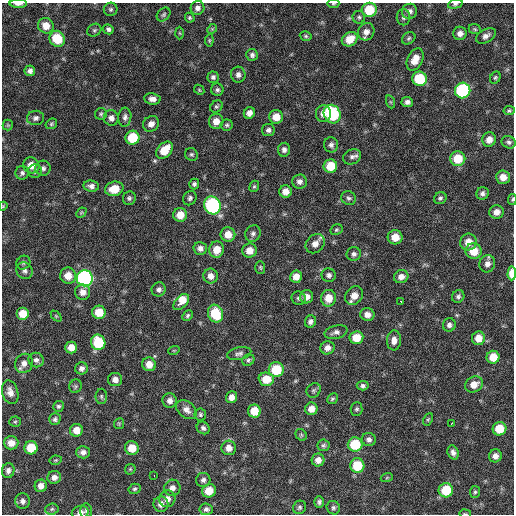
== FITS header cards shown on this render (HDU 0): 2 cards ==
NAXIS1  =                  512 / Axis length
NAXIS2  =                  512 / Axis length

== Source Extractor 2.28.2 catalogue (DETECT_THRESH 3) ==
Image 512 x 512 px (HDU 0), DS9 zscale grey, 1 PNG px = 1 image px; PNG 516 x 516 px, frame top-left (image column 1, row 512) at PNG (2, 3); each listed source drawn as its Kron ellipse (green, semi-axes under 4 px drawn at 4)
Background 103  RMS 11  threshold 33.2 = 3 sigma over >= 5 px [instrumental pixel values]
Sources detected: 203; all 203 listed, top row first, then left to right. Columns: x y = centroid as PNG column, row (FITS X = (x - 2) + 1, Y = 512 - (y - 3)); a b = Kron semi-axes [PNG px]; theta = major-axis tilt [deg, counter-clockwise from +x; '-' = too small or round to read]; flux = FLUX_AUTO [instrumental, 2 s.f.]
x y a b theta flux
18 4 9 3 0 3400
333 4 6 4 5 830
455 4 7 4 15 1500
197 8 7 6 - 3100
111 9 7 6 - 1500
369 10 7 7 - 23000
409 11 8 7 - 3200
164 15 8 6 46 1400
359 17 6 6 - 1700
404 17 8 7 - 2100
190 18 5 4 - 1100
46 26 8 7 - 8100
108 29 5 5 - 1900
212 29 5 4 - 930
475 29 6 4 -22 1300
94 30 7 6 - 1400
366 32 9 8 - 4800
180 33 6 4 -88 790
460 33 7 6 - 4000
306 36 6 4 -17 1200
486 36 11 6 30 3700
409 38 7 5 34 1500
57 39 8 7 - 21000
350 39 8 6 33 11000
209 40 6 4 83 1000
252 55 6 6 - 2100
415 60 12 7 64 9000
30 71 5 5 - 2600
238 75 8 7 - 3200
213 77 5 5 - 1900
495 78 6 5 - 1200
419 79 7 7 - 30000
199 90 6 4 -47 890
217 90 6 6 - 1900
463 90 8 7 - 92000
152 99 8 5 -9 4000
391 102 7 4 -70 1100
407 102 6 5 - 2800
216 107 7 5 41 1400
509 111 6 4 11 1100
249 113 6 5 - 4200
101 114 6 5 - 1400
323 114 8 7 - 5100
332 114 9 8 - 56000
125 117 9 6 83 2800
276 117 7 7 - 9000
36 118 8 7 - 2600
111 118 8 7 - 3700
216 121 7 7 - 6100
51 124 6 5 - 1300
151 124 8 7 - 4100
8 125 5 5 - 930
227 125 6 5 - 1500
268 130 6 6 - 2300
132 138 7 7 - 24000
489 139 7 7 - 5400
509 142 7 6 - 2000
331 145 7 7 - 2500
164 150 10 7 49 15000
284 150 7 6 - 2800
191 154 7 6 - 1400
352 157 9 7 26 2900
458 159 7 7 - 16000
31 165 8 7 - 7700
330 166 7 6 - 16000
43 168 7 7 - 2400
35 171 7 6 - 1800
22 173 7 6 - 2000
503 177 7 6 - 6400
300 182 7 7 - 3400
194 184 5 5 - 1700
91 186 8 5 -6 3000
254 186 6 4 67 1100
114 189 9 7 15 12000
285 192 6 6 - 5600
483 193 6 6 - 2300
129 198 7 6 - 1800
190 198 7 6 - 1900
349 198 8 6 -39 2000
440 198 6 5 - 1700
512 199 5 3 - 1000
212 205 9 8 - 120000
3 206 5 3 - 640
497 212 7 6 - 4800
81 213 6 4 44 1000
180 215 7 7 - 9600
336 230 6 5 - 1200
228 234 7 7 - 7700
253 234 9 7 64 2500
395 237 7 7 - 9400
468 242 8 8 - 7800
315 244 10 8 46 5900
200 248 7 6 - 3500
217 250 8 7 - 10000
249 251 7 7 - 7400
474 251 8 7 - 13000
354 254 7 6 - 2200
23 263 7 6 - 1700
487 264 9 8 - 3500
260 267 6 5 - 1100
25 271 8 8 - 2900
512 273 7 4 88 14000
329 275 7 6 - 2300
68 276 8 8 - 8500
211 276 7 7 - 5100
296 277 6 6 - 6400
401 277 7 6 - 4400
85 278 8 8 - 190000
159 289 7 6 - 2500
83 292 8 7 - 5300
354 295 10 8 48 7300
458 296 6 6 - 1900
307 297 6 6 - 4800
299 298 7 6 - 2100
328 298 8 7 - 9800
181 302 9 6 47 22000
401 302 3 2 - 3200
99 312 7 6 - 13000
23 314 6 6 - 11000
215 314 9 7 -68 26000
367 315 7 6 - 4500
56 316 6 4 -45 880
188 316 6 4 47 1400
310 322 6 5 - 2700
449 325 6 6 - 2600
336 332 11 6 13 3200
356 338 7 6 - 12000
478 338 7 6 - 7700
394 340 10 7 87 4200
98 342 8 7 - 28000
71 348 6 6 - 6600
327 348 7 6 - 4500
174 350 6 3 18 760
239 354 12 6 12 2700
493 357 6 6 - 11000
36 360 7 7 - 2800
248 360 6 5 - 1500
24 363 10 8 58 4700
149 364 7 6 - 7600
81 368 6 6 - 2800
276 370 7 7 - 24000
115 379 7 6 - 4000
266 379 7 7 - 13000
474 384 9 7 29 7200
75 386 7 6 - 1400
363 386 6 5 - 1700
314 390 7 6 - 1600
10 392 12 8 -75 5200
101 396 7 5 -90 1500
231 397 6 5 - 4700
332 399 6 5 - 1200
170 401 7 7 - 3800
58 406 5 5 - 1500
311 409 6 6 - 5700
357 409 6 6 - 1500
186 410 11 8 -38 4500
254 411 6 6 - 12000
200 415 6 6 - 1400
55 419 6 5 - 1900
428 419 6 4 64 1000
15 422 5 5 - 1100
452 423 3 3 - 3800
119 424 5 5 - 990
203 428 7 6 - 2200
499 429 7 6 - 16000
76 430 6 6 - 7500
301 435 6 5 - 1100
369 440 7 6 - 2600
11 443 7 6 - 6700
355 444 7 7 - 26000
323 445 6 6 - 1400
31 448 6 6 - 16000
132 448 7 6 - 9400
229 448 7 7 - 5600
83 452 6 6 - 3100
453 452 7 5 -69 3000
495 456 6 6 - 4000
56 460 6 4 11 1100
318 460 6 6 - 5100
357 466 7 7 - 22000
130 469 6 5 - 1000
8 470 7 6 - 2700
154 476 3 2 - 3700
54 477 7 6 - 3700
387 477 6 4 20 900
203 480 7 7 - 2200
41 486 6 6 - 4500
172 488 8 8 - 3900
135 489 6 5 - 1400
446 490 7 7 - 23000
209 491 7 6 - 10000
475 492 6 5 - 1300
167 499 8 8 - 4600
23 501 8 7 - 2800
319 502 5 5 - 1800
161 504 7 7 - 4000
299 507 7 6 - 1600
333 508 7 6 - 1700
52 509 6 5 - 1300
206 509 7 6 - 2300
86 511 7 6 - 1700
80 512 8 6 13 3700
465 514 6 3 -8 710
At the frame edge (FLAGS 8, measured only in part): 8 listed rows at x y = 18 4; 333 4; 455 4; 512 199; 3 206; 512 273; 80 512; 465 514